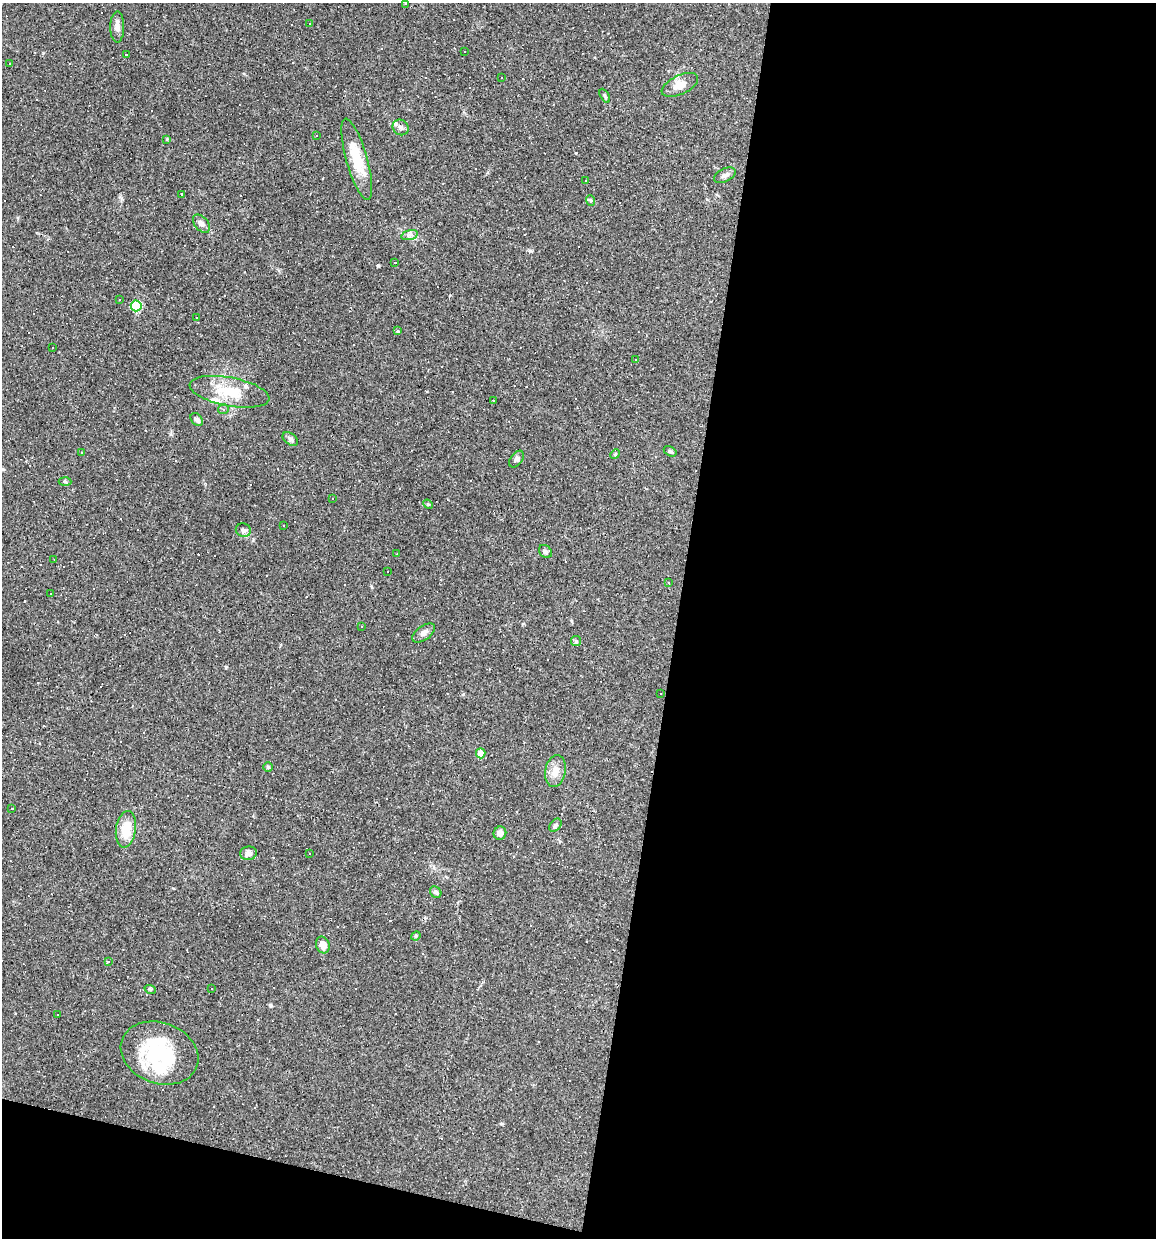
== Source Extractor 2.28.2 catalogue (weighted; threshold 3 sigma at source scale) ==
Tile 16 of 4 x 4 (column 4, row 4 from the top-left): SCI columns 3577-4730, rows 1-1236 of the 4966 x 4946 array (HDU 1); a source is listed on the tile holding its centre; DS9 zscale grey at full resolution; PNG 1158 x 1240 px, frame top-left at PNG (2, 3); each listed source drawn as its Kron ellipse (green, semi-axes under 4 px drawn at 4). Shown black and unused: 45% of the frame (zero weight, under 3 of 4 exposures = <1% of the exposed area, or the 3 px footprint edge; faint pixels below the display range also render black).
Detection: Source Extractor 2.28.2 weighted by HDU 2 'WHT'; one run over the whole footprint, this tile lists its part. Background 0.0623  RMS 0.005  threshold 0.0223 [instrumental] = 3 sigma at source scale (4.5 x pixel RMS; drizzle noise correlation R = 1.50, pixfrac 1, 0.05/0.05 arcsec/px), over >= 5 px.
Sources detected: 137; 1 inside a brighter object's white glare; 66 cosmic-ray / hot-pixel residue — neither listed nor drawn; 3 inside a brighter listed object's ellipse — not listed separately; the other 67 listed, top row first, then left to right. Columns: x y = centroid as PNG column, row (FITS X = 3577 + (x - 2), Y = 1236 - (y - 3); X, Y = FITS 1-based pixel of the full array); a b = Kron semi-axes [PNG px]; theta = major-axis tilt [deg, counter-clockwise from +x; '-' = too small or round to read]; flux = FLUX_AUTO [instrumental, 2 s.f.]
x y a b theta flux
405 4 2 2 - 0.37
309 23 3 2 - 0.77
117 27 15 7 90 2.7
464 51 2 2 - 0.36
126 54 3 2 - 0.43
10 64 3 3 - 1.8
501 78 2 2 - 0.31
680 85 19 9 25 5.9
605 96 8 3 -61 0.66
401 127 8 7 - 1.8
316 135 3 3 - 0.62
167 140 3 3 - 0.64
357 159 42 10 -74 15
725 175 12 6 26 1.7
586 180 3 2 - 0.28
181 194 3 3 - 0.42
590 200 5 3 - 0.6
201 224 10 6 -49 2
410 235 8 5 15 1.5
395 262 3 2 - 0.62
119 300 2 2 - 0.38
136 306 5 5 - 27
197 318 3 2 - 0.7
398 331 3 3 - 6.1
53 348 3 2 - 0.5
636 359 3 3 - 0.79
229 392 40 14 -11 15
494 400 3 2 - 0.43
223 409 5 4 - 1
197 419 7 5 -50 1
290 439 9 5 -36 1.2
670 451 7 4 -30 0.73
81 453 3 3 - 1.2
615 454 5 4 - 0.57
517 459 9 6 52 1.5
65 482 6 4 -3 0.62
333 498 3 2 - 0.39
428 504 5 4 - 0.54
283 526 3 2 - 0.36
243 530 7 7 - 1.4
545 551 7 5 -44 1.2
397 553 2 2 - 0.28
54 559 2 2 - 0.27
387 572 2 2 - 0.56
669 583 3 3 - 0.46
51 594 3 3 - 0.92
361 626 3 2 - 0.41
424 633 13 7 36 2
576 641 5 5 - 0.75
661 693 3 2 - 0.3
481 753 5 5 - 7.1
268 767 5 5 - 0.65
555 771 16 10 81 4.9
12 808 3 3 - 1.2
555 825 7 5 51 0.95
126 829 18 10 81 9.1
500 833 7 6 - 2.4
248 853 8 6 11 2.2
309 853 2 2 - 0.4
436 892 6 5 - 1.1
416 936 5 4 - 0.56
323 945 8 6 -68 3.7
108 961 3 3 - 6.2
212 988 3 3 - 1.6
150 989 6 3 -17 0.6
57 1015 3 3 - 1.1
160 1053 40 30 -20 40
Unlisted compact peaks at least as high as the median listed source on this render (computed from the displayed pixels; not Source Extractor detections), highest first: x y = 378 265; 530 251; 226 667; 502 1124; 271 1006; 170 434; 120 197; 523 624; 253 540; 173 888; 372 587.